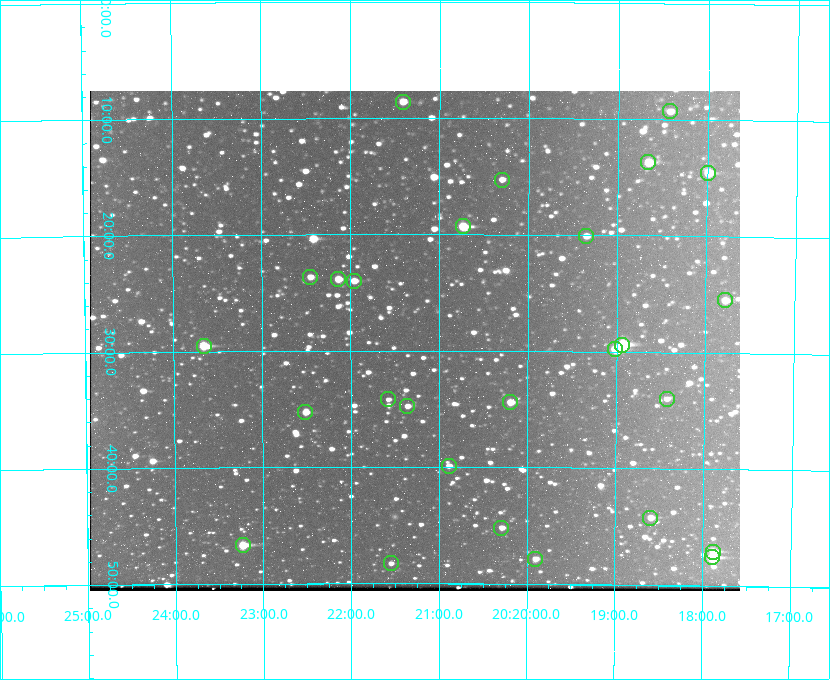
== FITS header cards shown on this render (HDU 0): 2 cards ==
NAXIS1  =                  650 / Width of table row in bytes
NAXIS2  =                  500 / Number of rows in table

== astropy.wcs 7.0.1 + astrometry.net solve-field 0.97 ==
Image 650 x 500 px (HDU 0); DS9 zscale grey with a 90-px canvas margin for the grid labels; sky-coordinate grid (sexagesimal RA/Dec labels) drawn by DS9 from the SOLVED WCS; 27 Tycho-2 reference stars matched to detected sources circled (green)
Header WCS: none
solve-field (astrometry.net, Tycho-2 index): SOLVED blind (the file carries no WCS)
Solved WCS: RA---TAN-SIP/DEC--TAN-SIP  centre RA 20:21:17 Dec +59:29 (305.32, +59.49 deg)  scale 5.16 arcsec/px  FOV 55.9' x 43.0'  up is +180 deg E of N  parity flipped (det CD > 0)
(file carries no celestial WCS; the grid is the blind solution)
Tycho-2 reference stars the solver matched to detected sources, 27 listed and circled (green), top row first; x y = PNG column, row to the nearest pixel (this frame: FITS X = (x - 90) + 1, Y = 500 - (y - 91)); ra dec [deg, ICRS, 3 dp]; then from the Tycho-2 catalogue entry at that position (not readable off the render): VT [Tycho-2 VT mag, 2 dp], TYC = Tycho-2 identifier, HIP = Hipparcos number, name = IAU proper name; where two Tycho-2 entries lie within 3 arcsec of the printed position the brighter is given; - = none
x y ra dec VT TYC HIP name
403 102 305.353 +59.143 10.51 3949-1307-1 - -
670 111 304.606 +59.155 10.95 3949-1673-1 - -
648 162 304.666 +59.228 9.63 3949-1325-1 - -
708 173 304.498 +59.243 9.91 3949-663-1 - -
502 180 305.075 +59.254 11.10 3949-857-1 - -
463 226 305.185 +59.322 8.95 3949-1869-1 - -
586 236 304.838 +59.335 10.93 3949-1877-1 - -
310 277 305.613 +59.394 10.81 3949-1261-1 - -
338 279 305.535 +59.397 10.37 3949-1383-1 - -
354 281 305.490 +59.400 10.79 3949-1179-1 - -
725 300 304.447 +59.425 10.97 3949-965-1 - -
622 345 304.733 +59.490 8.93 3949-1451-1 - -
204 346 305.915 +59.492 9.25 3949-1149-1 - -
615 349 304.755 +59.496 9.37 3949-615-1 - -
388 399 305.394 +59.570 11.70 3949-405-1 - -
667 399 304.607 +59.567 11.00 3949-1861-1 - -
510 402 305.049 +59.573 10.18 3949-1099-1 - -
407 406 305.340 +59.579 10.98 3949-39-1 - -
305 412 305.628 +59.588 10.19 3949-1517-1 - -
449 466 305.223 +59.664 11.52 3949-1631-1 - -
650 518 304.649 +59.737 10.61 3949-735-1 - -
501 528 305.073 +59.753 11.06 3949-89-1 - -
243 545 305.808 +59.778 8.73 3949-715-1 100545 -
713 552 304.470 +59.785 9.54 3949-1615-1 - -
712 557 304.474 +59.793 10.98 3949-1187-1 100048 -
535 559 304.976 +59.797 11.33 3949-1031-1 - -
391 563 305.387 +59.804 11.49 3949-285-1 - -